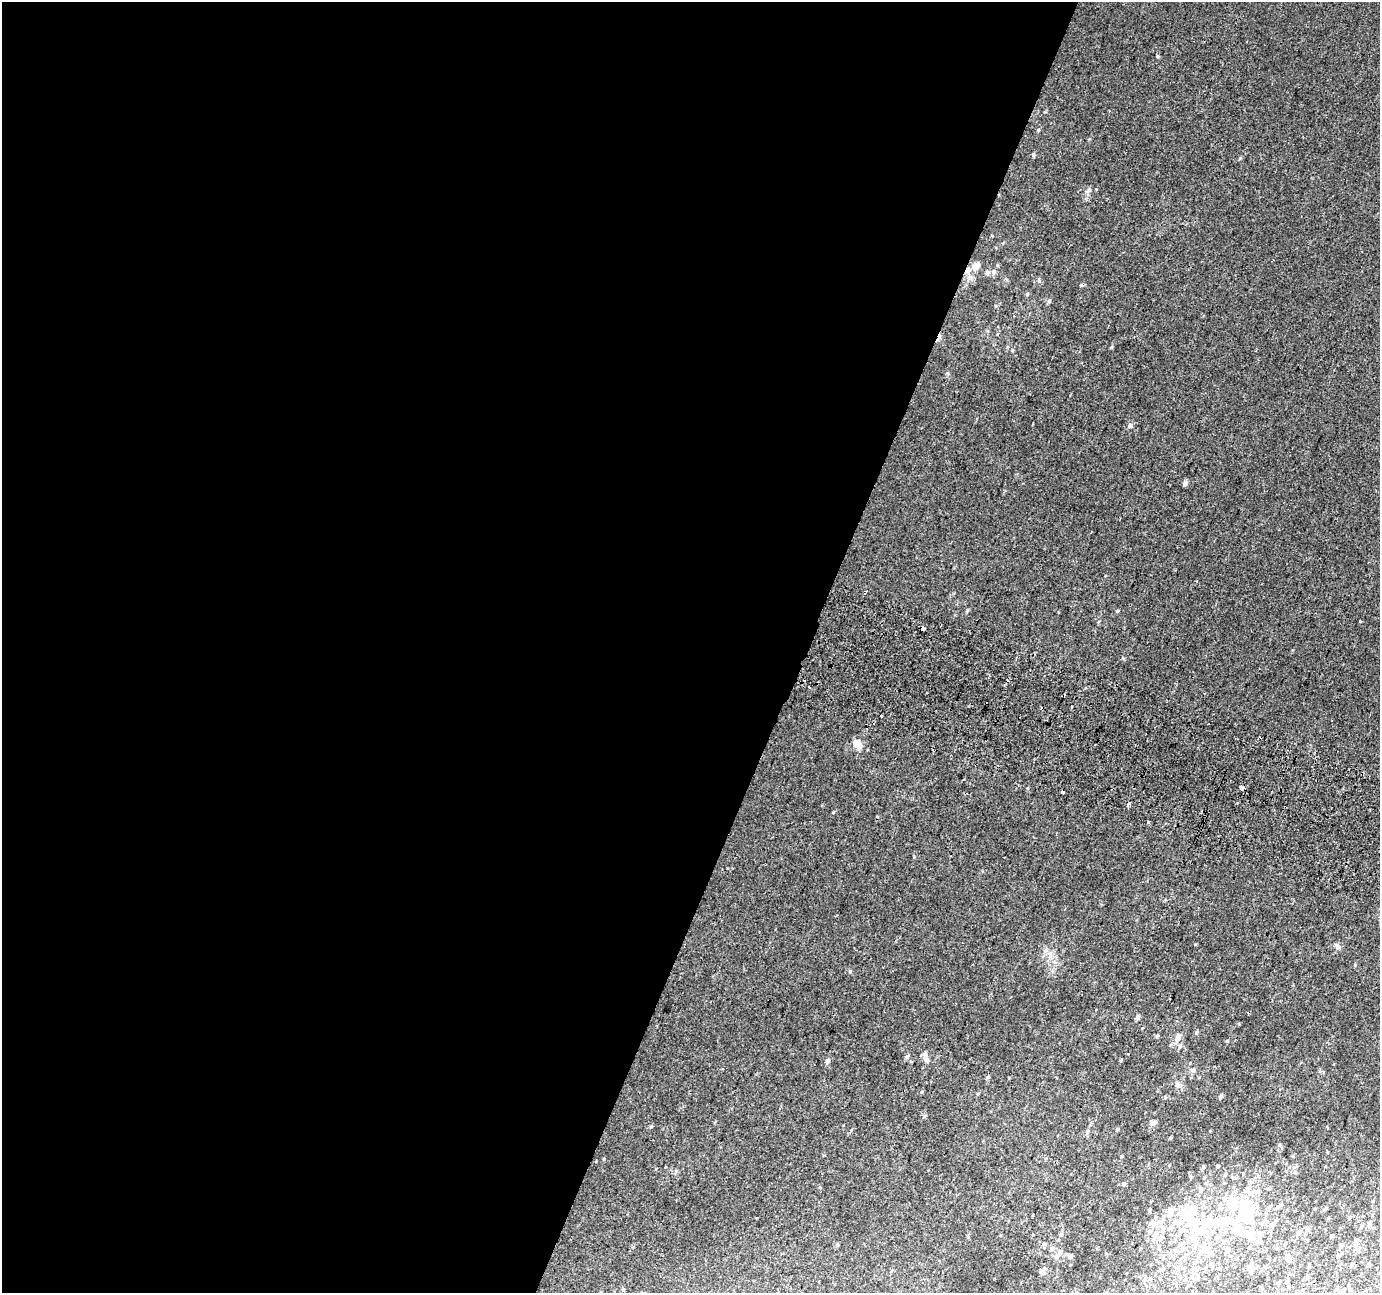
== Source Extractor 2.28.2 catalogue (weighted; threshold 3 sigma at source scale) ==
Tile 5 of 4 x 4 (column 1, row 2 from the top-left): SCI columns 27-1404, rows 2902-4192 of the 5553 x 5738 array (HDU 1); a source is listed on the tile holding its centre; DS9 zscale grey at full resolution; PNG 1382 x 1295 px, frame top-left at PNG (2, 2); no overlay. Shown black and unused: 58% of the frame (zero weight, under 2 of 3 exposures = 2% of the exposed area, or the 3 px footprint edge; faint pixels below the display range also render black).
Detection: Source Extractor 2.28.2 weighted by HDU 2 'WHT'; one run over the whole footprint, this tile lists its part. Background 0.0202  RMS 0.0046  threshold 0.0206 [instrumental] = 3 sigma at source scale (4.5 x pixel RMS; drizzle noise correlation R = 1.50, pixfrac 1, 0.0396/0.0396 arcsec/px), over >= 5 px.
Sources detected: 109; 7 inside a brighter object's white glare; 7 cosmic-ray / hot-pixel residue — not listed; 19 inside a brighter listed object's ellipse — not listed separately; the other 76 listed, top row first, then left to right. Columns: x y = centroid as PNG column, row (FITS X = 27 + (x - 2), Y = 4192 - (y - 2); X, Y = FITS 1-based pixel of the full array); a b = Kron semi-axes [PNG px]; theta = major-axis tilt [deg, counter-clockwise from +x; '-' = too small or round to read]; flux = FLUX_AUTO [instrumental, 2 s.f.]
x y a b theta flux
1157 56 6 3 -71 0.45
1038 130 4 4 - 0.5
1033 155 5 4 - 0.69
1089 190 8 6 52 1.3
975 266 9 7 23 4.1
993 271 7 6 - 1.2
987 272 6 5 - 0.93
1039 281 5 4 - 0.65
1081 285 5 4 - 0.56
1049 301 5 5 - 0.69
1130 425 6 6 - 0.87
1185 483 5 5 - 1.7
865 593 4 3 - 0.6
1360 621 3 3 - 0.54
923 628 3 3 - 14
809 687 3 2 - 1.8
1071 707 3 2 - 0.33
859 746 7 6 - 3.4
1027 788 5 3 - 0.38
1242 788 4 4 - 22
1062 792 3 3 - 2
1128 804 4 3 - 2
833 812 3 3 - 1.6
1148 822 3 3 - 2.5
1337 946 7 5 -60 0.97
1050 954 10 6 77 1.9
1138 1017 6 4 66 1.1
1196 1032 5 4 - 0.58
1157 1036 5 4 - 0.48
1178 1037 9 6 66 2.7
1180 1046 7 5 63 0.92
907 1057 6 5 - 0.78
926 1060 8 6 -28 1.4
827 1061 6 5 - 1.1
1178 1085 8 7 - 1.5
1165 1097 5 4 - 0.56
1221 1097 6 4 46 0.82
1153 1122 9 5 11 1.5
1117 1129 4 3 - 0.63
1279 1145 6 4 -90 0.63
1121 1156 4 3 - 0.39
603 1159 5 3 - 0.35
1225 1175 6 4 45 0.51
1191 1177 5 3 - 0.51
1124 1184 5 4 - 0.71
1201 1190 7 6 - 1.2
1269 1207 6 5 - 0.66
1325 1209 5 3 - 0.46
1149 1210 4 3 - 0.69
1033 1215 3 3 - 1.2
1248 1216 36 20 88 18
1349 1217 5 4 - 0.56
1192 1222 43 18 0 26
1369 1224 6 5 - 0.88
1272 1225 7 5 40 1.7
1361 1226 6 3 71 0.46
1307 1229 7 5 74 0.93
1298 1233 6 6 - 1.3
1156 1235 11 8 -57 3.2
1331 1236 3 3 - 0.48
1356 1241 6 6 - 1.3
1195 1244 9 7 71 2.2
837 1245 6 4 72 0.44
1341 1246 6 5 - 0.86
1204 1247 8 6 21 1.7
1227 1250 5 5 - 0.84
1060 1252 7 6 - 1.5
1070 1256 5 4 - 1.6
1338 1256 5 4 - 0.62
1287 1257 5 5 - 2.2
1193 1269 7 5 43 1
1251 1270 8 6 41 1.7
1042 1272 8 6 -89 2.1
1307 1277 5 3 - 0.37
1287 1281 6 5 - 0.7
623 1290 5 4 - 0.62
Overlapping masked pixels (flux is a lower limit): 1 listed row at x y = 1242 788
Unlisted compact peaks at least as high as the median listed source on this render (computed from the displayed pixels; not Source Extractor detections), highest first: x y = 850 971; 1227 1041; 1117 611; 967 610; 1240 158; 1123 658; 1112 347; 947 373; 651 1126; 1355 965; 1195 944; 1027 294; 914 857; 1239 1024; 922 1092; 1012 350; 992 235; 988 1077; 1099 621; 1087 1132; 987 331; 820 1187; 851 1130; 676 1171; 1142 1028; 924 1117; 1045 112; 843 1125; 1009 1078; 1192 1070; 1105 576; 1007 280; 1170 1138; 824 1155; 1210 1131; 1293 1156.